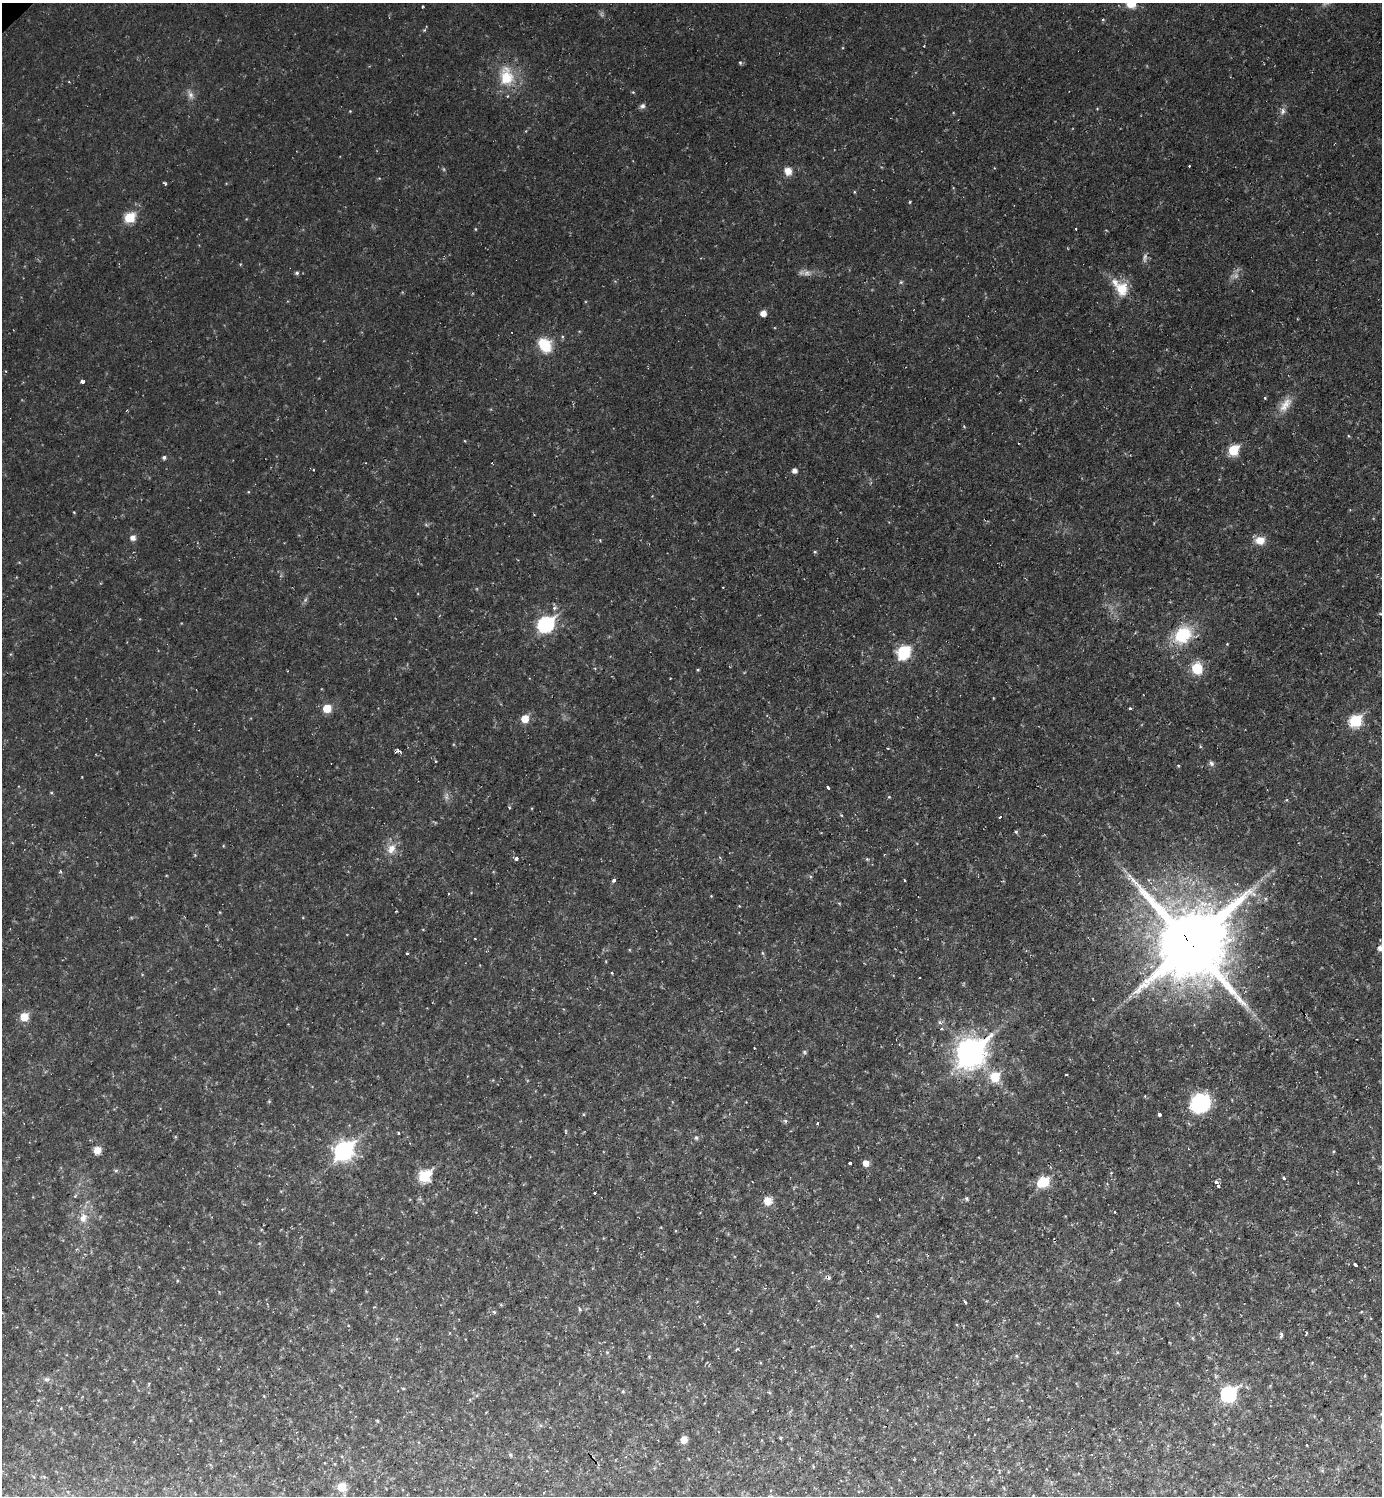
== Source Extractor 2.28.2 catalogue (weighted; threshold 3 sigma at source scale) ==
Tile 6 of 4 x 4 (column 2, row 2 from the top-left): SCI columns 1536-2915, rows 2987-4480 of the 5971 x 5973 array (HDU 1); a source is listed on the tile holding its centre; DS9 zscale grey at full resolution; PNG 1384 x 1498 px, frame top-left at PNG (2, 3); no overlay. Shown black and unused: <1% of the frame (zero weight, under 2 of 3 exposures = <1% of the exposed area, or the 3 px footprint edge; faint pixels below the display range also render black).
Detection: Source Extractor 2.28.2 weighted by HDU 2 'WHT'; one run over the whole footprint, this tile lists its part. Background 0.04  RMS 0.0078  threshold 0.0352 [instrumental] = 3 sigma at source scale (4.5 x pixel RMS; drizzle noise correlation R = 1.50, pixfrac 1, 0.05/0.05 arcsec/px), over >= 5 px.
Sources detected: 97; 1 inside a brighter object's white glare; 11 cosmic-ray / hot-pixel residue — not listed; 1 inside a brighter listed object's ellipse — not listed separately; the other 84 listed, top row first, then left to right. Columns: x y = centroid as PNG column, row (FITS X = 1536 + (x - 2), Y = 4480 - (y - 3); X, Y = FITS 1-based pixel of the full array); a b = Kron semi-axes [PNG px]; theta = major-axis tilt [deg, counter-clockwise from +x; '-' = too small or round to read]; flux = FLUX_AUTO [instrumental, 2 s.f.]
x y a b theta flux
1131 3 9 9 - 13
740 63 5 4 - 0.9
506 77 24 18 82 21
190 95 9 6 -57 2.7
642 106 7 6 - 1.9
1282 111 8 4 82 2
1190 166 3 2 - 0.91
788 171 9 8 - 5.6
910 202 4 3 - 0.65
130 217 6 6 - 33
1144 257 7 4 70 1.7
297 273 5 4 - 1.2
807 273 7 6 - 2.4
1122 289 17 14 -68 14
763 313 5 5 - 5.9
545 345 12 9 -56 25
83 381 4 3 - 5.9
1265 398 3 3 - 1.2
1285 405 23 10 55 8.6
1233 450 6 6 - 34
164 457 5 5 - 1.5
366 463 3 2 - 0.51
794 470 5 4 - 3.1
133 537 6 6 - 3.7
1260 540 12 10 0 7.5
815 552 5 3 - 0.75
546 624 8 7 - 120
1183 635 20 16 38 30
904 652 8 7 - 53
1197 668 10 9 - 18
327 708 6 5 - 16
1130 708 3 3 - 0.94
525 719 6 6 - 12
1355 721 7 6 - 53
397 751 6 4 28 1.7
435 761 3 3 - 1.1
1211 763 7 6 - 1.9
828 788 4 3 - 2.7
509 808 3 3 - 1.4
1000 817 3 3 - 2
1016 832 5 3 - 0.89
391 848 12 9 63 6.5
516 858 3 3 - 5.6
614 880 3 3 - 2.2
904 880 3 2 - 1.3
1190 943 24 22 42 6400
1380 948 6 5 - 2.7
407 953 4 2 - 0.68
612 973 3 3 - 1.5
24 1017 6 6 - 16
804 1052 6 4 -88 1.1
970 1052 12 9 42 770
1066 1075 3 2 - 1
995 1077 8 7 - 20
1200 1103 14 12 42 84
1159 1114 3 3 - 7.6
785 1121 6 4 72 0.96
398 1133 3 2 - 1.5
696 1138 5 4 - 1.3
97 1150 8 8 - 5.8
343 1151 9 7 41 260
850 1163 3 3 - 2.2
866 1163 6 6 - 5.2
424 1176 7 6 - 49
1284 1178 3 3 - 1.9
1216 1182 4 3 - 2.6
1041 1183 6 5 - 21
1218 1186 3 3 - 2.2
595 1193 3 3 - 1.9
966 1198 5 5 - 1.3
767 1201 8 8 - 8.5
83 1218 12 9 81 5.8
1356 1265 4 3 - 4.2
965 1302 4 2 - 2.9
494 1312 4 4 - 0.82
1281 1334 4 3 - 2.2
737 1349 5 3 - 0.71
46 1379 8 4 0 1.6
1228 1394 8 7 - 130
377 1421 4 4 - 0.79
780 1438 5 3 - 0.76
684 1440 6 6 - 5.6
1307 1445 2 2 - 0.64
342 1487 9 9 - 9.4
Overlapping masked pixels (flux is a lower limit): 1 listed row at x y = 1190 943
Isophote crosses this tile's border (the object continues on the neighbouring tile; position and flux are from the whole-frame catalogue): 2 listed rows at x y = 1131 3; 1380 948